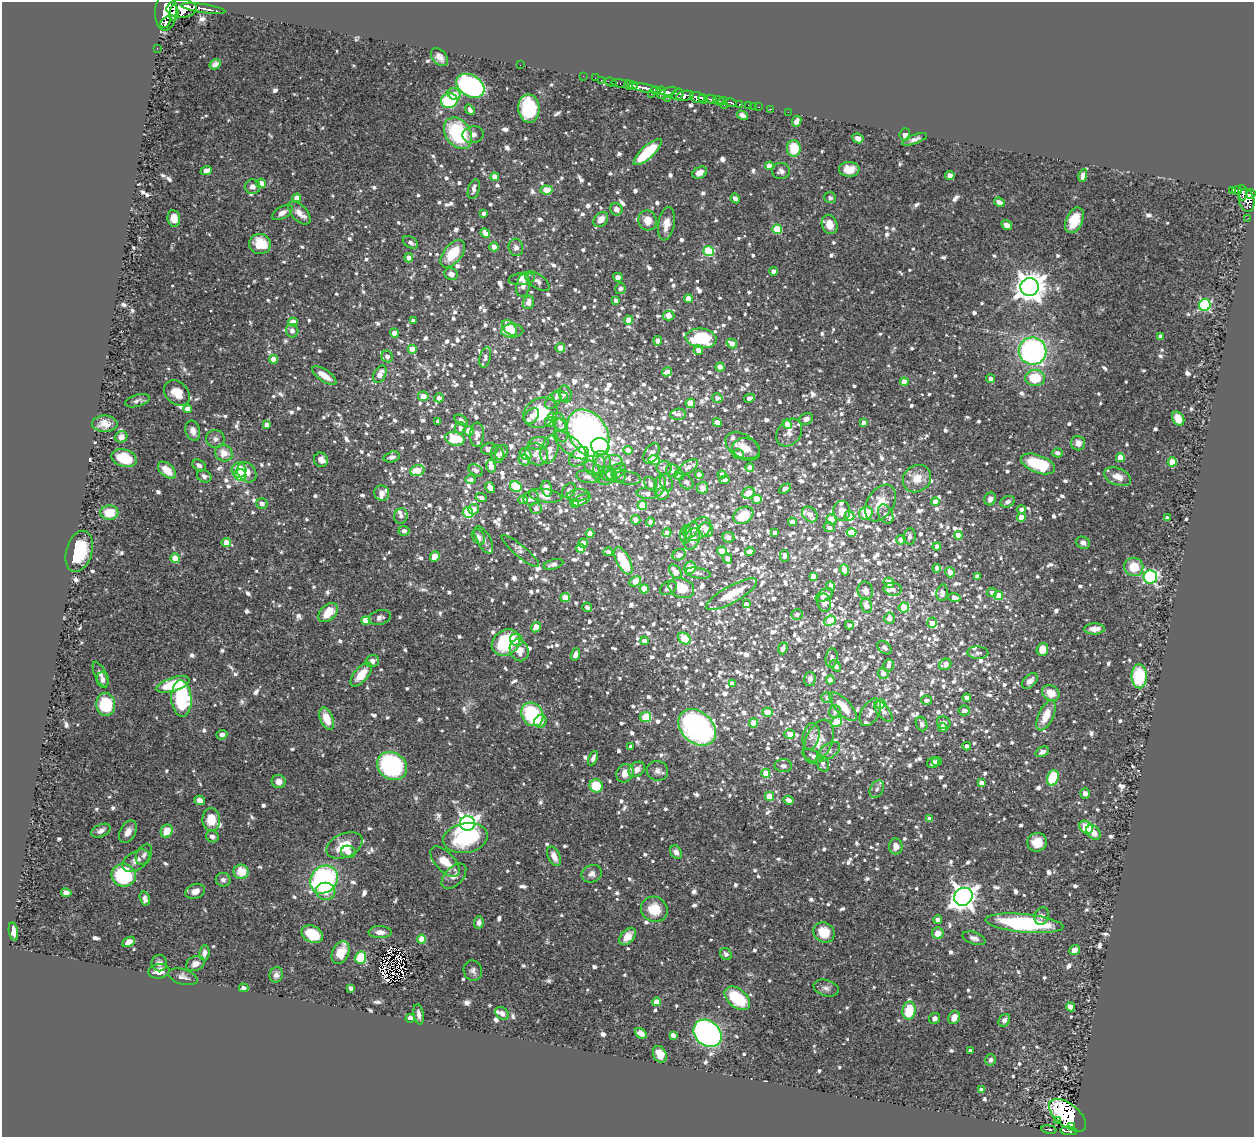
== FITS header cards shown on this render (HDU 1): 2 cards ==
NAXIS1  =                 1252
NAXIS2  =                 1135

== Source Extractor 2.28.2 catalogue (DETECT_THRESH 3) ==
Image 1252 x 1135 px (HDU 1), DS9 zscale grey, 1 PNG px = 1 image px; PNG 1256 x 1139 px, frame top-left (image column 1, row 1135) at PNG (2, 2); each listed source drawn as its Kron ellipse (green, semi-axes under 4 px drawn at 4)
Background 0.583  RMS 0.019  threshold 0.0563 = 3 sigma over >= 5 px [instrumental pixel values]
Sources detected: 1659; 1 with non-positive FLUX_AUTO (blend fragments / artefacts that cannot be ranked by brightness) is neither listed nor drawn; of the other 1658, the 500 brightest by FLUX_AUTO listed and drawn (1158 fainter detections omitted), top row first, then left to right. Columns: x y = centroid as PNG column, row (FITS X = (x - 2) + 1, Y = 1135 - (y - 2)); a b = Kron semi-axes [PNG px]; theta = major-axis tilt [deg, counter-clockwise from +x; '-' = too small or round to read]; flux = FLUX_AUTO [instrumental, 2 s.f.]
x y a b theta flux
203 8 22 3 -8 730
182 9 15 9 1 3300
166 11 20 10 86 3700
174 13 8 4 89 1000
166 22 7 3 52 300
157 48 2 2 - 7.1
439 57 10 6 -49 8.5
215 64 6 5 - 6.1
520 65 2 2 - 46
583 76 2 2 - 6.2
595 78 2 2 - 6.2
601 80 2 2 - 10
611 82 6 4 -19 48
620 83 8 3 -11 65
628 85 5 4 - 330
633 85 4 3 - 270
470 86 15 10 -31 260
645 88 13 4 -13 900
656 91 5 3 - 130
661 91 4 3 - 66
667 93 10 4 23 560
454 94 7 5 -27 12
651 94 2 2 - 15
678 94 6 5 - 320
685 96 9 5 13 560
668 98 2 2 - 6.9
698 98 7 5 -21 840
703 99 5 3 - 410
711 99 6 4 -28 220
449 101 8 7 - 86
718 101 6 4 -33 390
723 101 4 2 - 210
731 102 6 4 -12 140
739 104 3 3 - 51
724 105 2 2 - 8
749 106 3 2 - 15
753 106 2 2 - 6.4
759 107 3 2 - 15
529 108 14 10 -86 110
770 109 3 2 - 11
470 110 6 4 -53 4.6
788 112 2 2 - 5.6
742 115 6 4 -32 6.5
797 121 5 4 - 6.3
458 133 17 12 -56 110
905 134 6 5 - 7.4
473 135 10 8 10 6.8
858 138 5 4 - 7.5
915 139 13 4 20 5.3
794 148 8 7 - 36
648 152 18 6 42 66
769 166 4 4 - 17
849 169 10 7 -3 15
206 171 6 4 20 13
781 171 9 8 - 6.2
700 173 7 5 31 9.6
950 175 5 4 - 5.5
1083 176 6 4 77 5.5
495 177 4 4 - 12
261 183 5 4 - 12
252 187 8 7 - 6.7
474 189 10 5 73 5.3
546 190 6 4 -3 31
1232 190 4 3 - 77
1237 191 5 3 - 100
1243 193 7 3 -87 140
1251 194 5 4 - 260
297 198 4 4 - 11
735 198 5 4 - 5.4
830 198 6 5 - 4.7
1247 200 12 7 -78 520
999 202 5 4 - 5.3
616 209 6 6 - 7.9
282 212 11 6 30 7.1
299 213 14 7 -46 10
484 213 4 3 - 4.7
174 218 8 6 -81 17
1248 218 2 2 - 4.9
601 219 8 6 50 12
647 220 10 9 - 16
1074 220 13 8 65 28
666 224 17 8 80 15
830 224 10 7 -71 16
1007 225 5 4 - 8.6
777 229 5 4 - 61
485 233 5 4 - 10
410 242 8 5 -33 4.7
260 244 11 10 - 34
494 247 4 4 - 16
516 247 9 7 -77 6.9
709 251 5 5 - 87
453 254 16 9 50 42
409 258 4 4 - 9.7
773 271 4 4 - 8.4
451 274 7 6 - 5.8
618 277 5 4 - 5.4
522 279 13 6 6 7.2
537 281 14 7 -34 5.7
523 286 11 6 81 7.2
1030 287 9 9 - 1900
620 289 5 5 - 5.1
688 299 4 4 - 19
616 300 4 4 - 7.1
528 302 7 5 73 8.9
1205 305 6 6 - 160
669 316 6 5 - 16
629 320 4 4 - 19
413 321 4 4 - 5.5
293 322 4 4 - 23
509 328 9 6 -48 19
292 331 7 6 - 6.9
512 331 11 7 2 22
394 333 4 4 - 13
1160 336 4 4 - 5.7
701 338 15 10 -6 71
658 341 4 4 - 10
732 343 5 4 - 11
560 348 5 4 - 11
412 349 4 4 - 18
698 350 5 4 - 9.2
1033 351 14 13 - 300
387 356 6 5 - 6.4
485 357 10 5 76 4.9
273 359 4 4 - 17
720 367 4 4 - 19
667 372 5 4 - 11
380 374 9 5 65 14
324 375 14 6 -34 17
1035 378 10 8 1 43
991 379 4 4 - 6.4
904 382 4 4 - 20
177 393 14 11 -42 21
565 394 8 6 -77 4.8
423 396 5 4 - 19
560 396 8 5 -5 13
439 398 5 4 - 5.3
717 398 5 5 - 4.9
749 398 5 3 - 4.8
553 400 10 6 49 6
137 401 13 6 16 5.1
690 403 4 4 - 19
188 409 4 4 - 14
540 413 18 14 29 58
678 414 8 5 5 5.4
532 416 9 6 51 7.3
552 417 4 4 - 18
806 419 7 5 30 6.2
1178 419 7 5 -56 18
461 420 7 4 -34 5.3
438 421 4 4 - 5.1
550 422 5 5 - 6.3
559 422 9 6 -64 5.7
717 422 5 4 - 11
864 423 4 4 - 11
105 424 13 8 0 13
787 424 5 4 - 18
267 425 4 4 - 10
460 428 6 5 - 5.7
561 430 12 6 -80 7.7
193 431 10 7 -74 7.8
469 431 5 5 - 13
789 432 15 11 52 10
588 433 26 18 -57 480
477 435 12 7 87 8.9
121 437 6 5 - 8.2
215 439 9 8 - 6.2
455 439 10 6 -11 42
538 443 10 6 10 6.9
1078 443 7 7 - 8.2
570 445 20 8 -39 14
600 447 9 8 - 79
742 447 19 12 -33 16
489 449 8 5 14 5.2
746 449 14 10 -7 12
549 450 14 8 75 6.7
628 450 5 4 - 8.8
502 452 8 5 62 5.5
224 453 9 8 - 16
1057 453 5 4 - 5
497 454 9 6 -76 4.9
526 454 6 5 - 37
536 454 12 10 -40 10
651 454 11 6 62 8.9
739 454 5 5 - 5.5
392 457 8 5 14 5.1
579 457 12 7 44 33
124 458 13 8 -17 37
1120 458 4 4 - 29
602 459 9 7 -32 7.2
321 460 7 6 - 6.9
524 460 6 5 - 5.9
654 460 6 4 -12 23
613 462 9 7 3 7.8
1172 462 5 4 - 37
1038 464 18 8 -21 78
199 465 7 5 -35 6.1
491 466 7 4 -76 14
599 467 12 5 79 5.7
688 467 11 6 33 7.6
750 467 4 4 - 6.8
592 468 8 6 -44 4.7
664 468 7 6 - 4.7
167 470 10 6 -41 23
239 470 7 7 - 25
417 470 7 5 16 32
476 470 8 5 -31 5.6
672 471 6 6 - 4.9
247 472 11 8 -50 15
616 472 11 7 33 5.4
608 474 7 7 - 4.8
240 475 6 6 - 44
679 475 5 4 - 20
699 475 4 4 - 7.7
722 475 4 4 - 5.6
204 476 7 6 - 4.9
619 476 7 7 - 5.1
588 477 11 6 -8 6.5
1118 477 14 8 -20 14
608 478 10 6 33 5.7
627 478 13 6 -7 4.9
917 479 15 13 39 21
471 480 5 4 - 5
725 480 5 4 - 8.8
686 482 8 6 -48 5.3
666 483 9 6 -70 4.7
650 484 8 5 -50 5.7
660 485 10 5 80 9.6
516 487 6 5 - 74
490 488 6 4 -59 9.9
702 488 6 5 - 9.7
547 489 8 5 -78 15
785 489 6 4 33 4.8
569 491 8 6 51 7
382 493 8 7 - 7.5
748 493 6 5 - 17
647 494 10 5 -8 8.5
662 494 6 5 - 5.4
578 495 11 6 7 6.1
545 496 16 6 -9 11
481 498 6 4 -20 6.8
531 498 8 7 - 6.3
757 499 5 4 - 17
990 499 6 5 - 7.1
523 500 5 4 - 11
582 500 10 5 30 6.8
935 502 4 4 - 11
1008 502 7 5 24 5.6
575 503 4 4 - 7.2
880 503 20 13 57 27
262 504 5 5 - 7.1
642 505 4 4 - 43
536 508 6 5 - 5.1
474 509 5 5 - 7.9
1021 509 4 4 - 4.8
842 511 10 8 -88 12
109 513 9 7 3 27
468 513 5 5 - 90
866 513 7 6 - 50
810 514 9 6 -46 11
886 514 10 7 -61 5.5
743 515 11 8 31 35
401 516 7 7 - 4.8
849 516 5 4 - 21
1021 517 4 4 - 14
1167 518 4 4 - 6.8
831 519 5 5 - 14
636 520 5 4 - 7.4
650 522 4 4 - 4.8
792 522 4 4 - 10
829 527 6 5 - 4.8
698 529 14 9 37 16
691 530 9 6 50 5
706 530 7 6 - 14
404 531 5 5 - 6.1
851 532 5 4 - 24
667 533 4 4 - 4.8
775 533 4 4 - 5.6
590 534 4 4 - 14
686 534 9 5 80 5.6
958 535 4 4 - 16
910 536 8 6 82 5.4
478 537 8 6 -55 6.1
728 537 6 5 - 6.6
692 539 11 7 66 14
484 540 15 6 -61 5.5
901 540 5 4 - 9.1
226 543 4 4 - 18
583 543 4 4 - 21
1083 543 7 5 -27 5.8
937 547 4 4 - 9.8
581 548 4 4 - 22
79 551 21 13 73 54
520 551 24 6 -40 6.3
722 551 5 4 - 26
608 552 5 4 - 7
750 552 5 4 - 11
679 555 7 5 27 5.3
784 556 6 4 -86 4.7
435 557 5 4 - 30
175 558 5 4 - 26
727 558 5 4 - 6.6
623 561 15 6 -63 50
553 564 10 5 15 6.2
1134 567 9 9 - 27
690 568 6 5 - 28
937 568 4 4 - 5.2
844 570 5 4 - 13
675 572 8 5 -54 13
950 572 5 4 - 14
698 573 13 5 -10 5.6
813 576 4 4 - 8.2
977 576 4 4 - 5.2
1150 577 7 6 - 230
635 581 6 5 - 16
889 583 5 5 - 18
831 586 5 4 - 7.8
668 588 9 6 31 5.1
681 588 13 9 -23 30
644 589 4 4 - 23
893 589 9 6 -5 5.6
865 591 9 7 -73 9.9
992 592 5 4 - 5.3
942 593 8 5 81 5.3
732 594 29 8 29 42
824 595 9 5 29 10
999 596 4 4 - 17
954 597 6 4 -12 8.2
565 598 5 4 - 28
824 603 9 7 -77 8.6
746 604 4 4 - 7.7
866 605 8 5 -76 12
587 607 5 4 - 4.9
904 607 5 5 - 34
328 613 11 7 43 27
797 614 6 5 - 5
380 617 11 7 16 6.4
889 618 6 5 - 9.1
366 621 4 4 - 30
830 621 6 5 - 43
932 623 5 4 - 10
849 625 4 3 - 5.2
536 627 5 4 - 21
1094 629 10 5 1 9.2
684 638 7 5 -41 56
516 640 6 6 - 6.4
644 641 4 4 - 7.6
506 642 15 12 35 81
884 647 8 5 -44 5.7
783 648 6 4 69 7.4
1042 649 6 5 - 18
519 650 11 9 -66 16
978 653 10 6 -3 5.2
575 654 6 4 72 6
832 658 10 6 84 5.3
372 661 6 6 - 6.7
945 664 6 5 - 11
888 665 6 5 - 5
835 666 6 4 -47 6.4
100 674 14 5 -65 6.2
361 674 14 7 49 24
883 674 5 5 - 8.7
1139 676 12 7 -90 75
810 679 7 5 78 6.1
103 680 8 6 -86 5.4
830 680 4 4 - 9.1
1030 681 9 6 46 9.1
732 683 4 4 - 6.7
173 684 17 6 18 58
1051 693 9 7 -29 20
827 698 6 5 - 6
967 698 4 4 - 8
181 699 18 10 -87 110
926 700 5 4 - 6.3
106 704 11 9 -87 69
880 704 5 4 - 41
843 707 18 7 -46 27
964 710 6 5 - 4.8
883 711 12 6 -50 7
768 712 5 4 - 17
835 712 6 6 - 5
870 712 15 9 60 8.9
532 714 12 10 -54 110
1046 715 16 7 65 22
645 717 5 5 - 51
327 719 12 6 -67 22
540 721 6 6 - 10
836 722 6 4 33 37
754 723 4 4 - 28
944 723 7 6 - 4.7
922 724 7 5 -68 5.2
697 727 21 15 -43 360
943 727 5 4 - 4.7
790 734 5 5 - 11
222 735 5 5 - 4.8
811 736 13 8 79 7.5
819 742 23 13 68 22
967 746 4 4 - 7.1
631 747 4 4 - 6
829 751 12 7 32 7.6
1042 752 7 5 24 5.5
813 756 11 5 -23 5.7
593 758 7 4 65 5
937 761 5 4 - 4.9
933 763 6 5 - 5.7
823 764 8 6 -65 5.4
392 766 15 13 -36 160
783 766 9 6 -2 5.3
637 769 9 6 40 10
657 771 11 10 - 7.1
625 773 10 8 57 17
766 773 4 4 - 24
1053 778 8 5 73 59
279 782 7 6 - 9.2
981 783 4 4 - 7.7
596 786 7 6 - 41
877 789 9 6 61 4.9
1085 793 5 4 - 4.9
770 796 4 4 - 29
199 800 5 4 - 7.4
788 800 5 4 - 8.1
929 819 4 4 - 5.5
211 820 11 9 -88 25
467 823 7 7 - 560
1086 827 7 6 - 36
101 831 10 6 25 6.5
167 831 7 5 63 21
128 832 12 7 62 10
1094 832 8 6 -47 9.5
212 836 6 5 - 6.2
465 838 22 15 9 120
1037 842 10 9 - 16
344 846 19 12 24 34
896 846 8 6 88 9.7
348 852 7 6 - 8.6
676 852 7 5 -54 7
144 855 11 7 61 5.3
554 856 10 6 -64 11
136 861 15 9 32 11
445 862 18 9 -46 22
241 872 7 7 - 25
592 874 10 8 24 7
124 875 12 11 - 120
454 876 15 9 46 10
223 880 7 6 - 5
324 880 15 12 45 230
195 891 10 7 23 13
325 891 10 8 -9 18
66 893 5 4 - 6
963 897 9 8 - 1200
145 899 7 5 -73 5.6
654 909 13 12 - 31
1042 916 9 7 71 5.6
938 920 4 4 - 8.9
479 922 6 5 - 5.4
1025 923 39 9 -5 170
13 931 9 4 -79 12
380 932 11 6 -1 8.2
824 932 11 9 -38 25
938 933 6 5 - 14
312 934 11 8 -26 40
627 936 10 6 48 16
974 938 12 6 -18 5.7
422 939 4 4 - 39
129 942 7 4 28 9.6
1074 950 5 4 - 8.7
204 953 7 5 81 6
341 953 12 8 63 21
726 954 6 5 - 5.8
361 958 6 5 - 65
159 963 8 7 - 5.3
195 964 9 7 25 7.2
159 971 11 7 7 11
473 971 10 9 - 5.8
276 975 8 6 74 5.7
183 977 15 7 -17 6.5
244 988 5 4 - 4.8
351 988 4 4 - 5.3
826 988 13 8 -17 6.9
737 998 14 9 -40 69
656 1002 4 4 - 17
1070 1007 4 4 - 7.4
909 1011 9 6 80 43
502 1013 8 5 -38 6.7
419 1014 10 5 -79 7.1
954 1017 7 5 65 10
410 1018 5 4 - 12
935 1018 6 5 - 4.9
1004 1020 7 5 55 5.2
641 1033 6 4 -37 9.2
707 1033 15 12 -43 650
673 1035 4 4 - 6.5
970 1051 4 4 - 5
660 1054 9 6 -63 17
991 1060 6 5 - 4.7
981 1090 4 4 - 5.5
1068 1115 22 11 -39 140
1057 1121 4 3 - 4.9
1072 1126 3 2 - 20
1049 1130 7 3 -9 76
1069 1131 8 4 -5 92
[1158 fainter detections neither listed nor drawn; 1 non-positive-flux detection neither listed nor drawn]